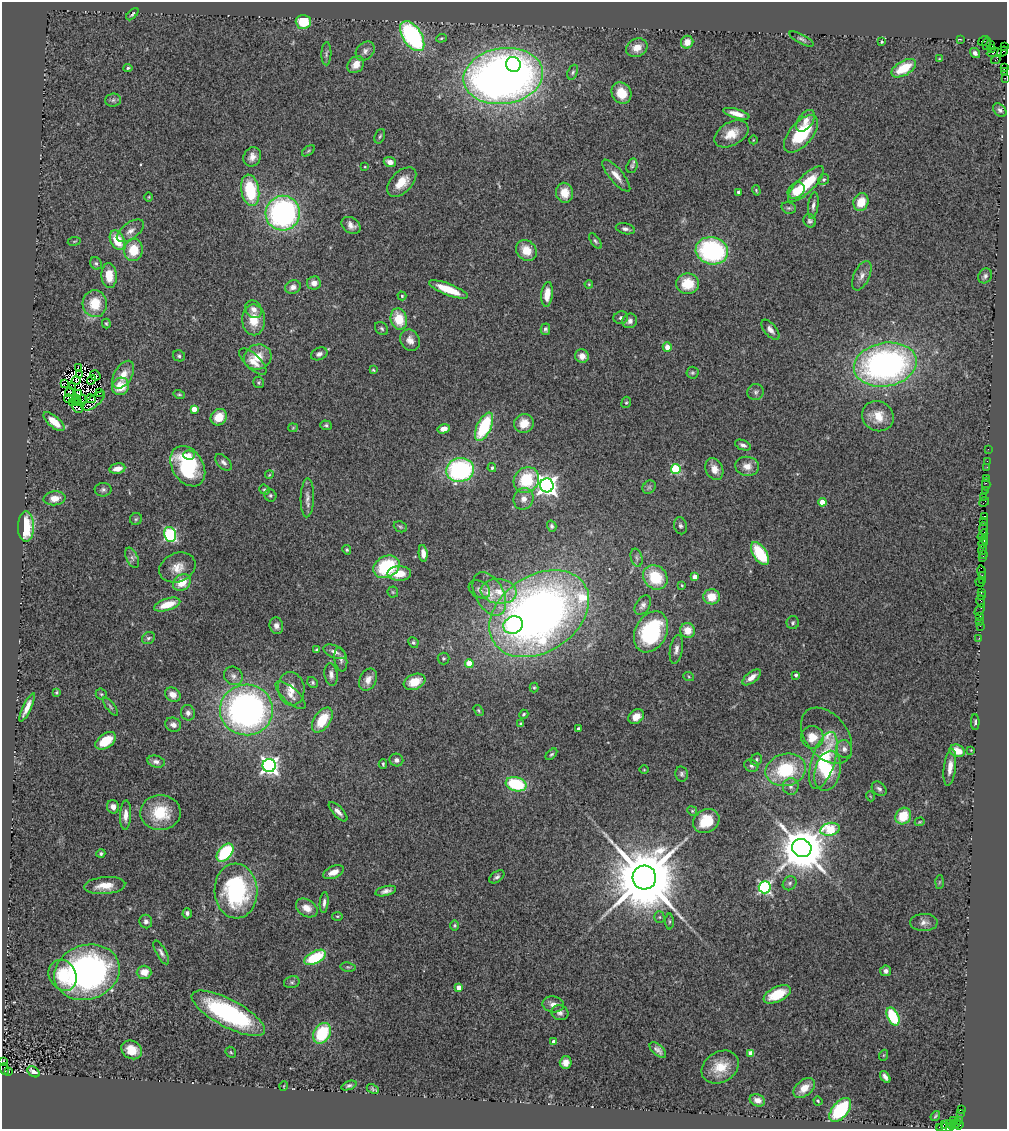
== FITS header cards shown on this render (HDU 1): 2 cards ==
NAXIS1  =                 1005
NAXIS2  =                 1127

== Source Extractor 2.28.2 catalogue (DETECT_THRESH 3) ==
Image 1005 x 1127 px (HDU 1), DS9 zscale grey, 1 PNG px = 1 image px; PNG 1009 x 1131 px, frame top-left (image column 1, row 1127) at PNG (2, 2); each listed source drawn as its Kron ellipse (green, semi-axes under 4 px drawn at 4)
Background 1.41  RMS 0.12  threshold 0.347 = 3 sigma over >= 5 px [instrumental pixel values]
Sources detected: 362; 14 with non-positive FLUX_AUTO (blend fragments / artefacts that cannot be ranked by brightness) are neither listed nor drawn; the other 348 listed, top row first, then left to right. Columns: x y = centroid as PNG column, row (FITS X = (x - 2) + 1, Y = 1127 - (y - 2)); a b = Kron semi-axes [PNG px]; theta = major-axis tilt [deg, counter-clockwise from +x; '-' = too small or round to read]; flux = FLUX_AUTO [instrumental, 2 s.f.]
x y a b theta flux
132 14 7 3 46 12
303 22 7 7 - 290
412 36 17 9 -56 1200
441 38 5 4 - 11
801 39 13 4 -28 22
960 39 2 2 - 48
983 41 6 3 34 200
687 42 6 6 - 77
882 42 4 4 - 9.2
987 43 6 3 74 160
991 44 3 2 - 44
1005 46 2 2 - 20
637 48 11 9 24 90
992 49 3 2 - 15
365 51 10 8 45 39
1003 52 6 3 40 120
975 53 5 4 - 30
994 53 7 3 8 250
326 54 11 5 89 21
939 59 4 3 - 6.3
996 60 5 3 - 77
356 64 9 7 49 92
513 65 8 7 - 370
1004 67 3 2 - 110
128 68 4 4 - 11
904 68 13 7 31 220
1005 71 4 3 - 230
573 72 8 5 68 17
503 76 40 28 8 6400
1005 78 2 2 - 24
621 93 11 9 -59 160
113 100 8 6 4 22
1000 110 8 5 -49 20
736 114 13 4 -16 71
805 121 12 7 54 64
731 134 18 11 30 130
801 134 22 11 50 420
380 136 8 5 69 13
753 140 4 3 - 5.6
308 151 7 3 36 10
252 157 10 8 61 49
390 162 6 5 - 52
632 166 7 5 71 16
365 167 3 2 - 5.7
616 176 20 6 -50 74
824 179 5 5 - 20
402 182 18 10 45 140
806 184 24 8 45 330
250 190 16 9 -80 410
756 190 5 3 - 9.6
796 190 9 7 39 110
739 192 4 3 - 32
564 193 10 8 -79 120
149 197 4 3 - 6.2
861 202 9 7 69 150
813 205 13 5 82 30
789 208 7 5 -14 15
283 213 17 17 - 1900
810 221 7 6 - 22
351 225 10 7 -35 46
625 229 9 5 -11 27
130 231 16 8 36 57
117 240 10 7 -63 200
74 241 6 3 9 7.7
595 241 9 4 -55 16
134 250 11 9 78 210
526 250 11 9 -48 130
712 251 16 13 -13 1100
96 263 6 5 - 16
109 275 12 8 -86 140
862 276 16 8 66 51
985 276 8 6 54 21
314 283 7 6 - 54
589 284 4 3 - 7.8
688 284 11 10 - 200
293 287 8 6 23 37
448 289 21 5 -21 200
547 294 12 6 84 110
402 296 4 4 - 9.4
95 304 13 12 - 200
254 309 9 8 - 50
621 318 7 6 - 20
399 319 11 8 -75 200
254 320 15 11 -89 170
630 321 7 7 - 38
106 324 5 4 - 10
382 329 7 5 -45 17
545 329 6 4 75 18
770 330 12 6 -50 40
410 340 11 9 -60 62
667 347 4 4 - 61
319 354 8 6 23 28
179 356 6 5 - 18
582 356 7 6 - 57
258 357 14 12 23 150
253 362 17 7 -43 85
885 365 32 21 10 2800
78 367 3 2 - 19
373 370 4 3 - 8.3
692 373 6 6 - 13
80 374 2 2 - 12
95 375 5 4 - 7.2
123 375 15 9 59 98
76 380 5 3 - 11
91 380 5 2 - 1.2
259 382 6 5 - 12
64 383 4 3 - 3
120 386 9 8 - 140
72 387 3 2 - 19
70 392 5 3 - 10
756 392 8 8 - 25
100 393 3 2 - 7.4
79 394 2 2 - 6.3
179 394 6 4 -15 10
77 398 3 2 - 11
68 399 4 3 - 4.5
82 399 4 2 - 6.8
90 399 5 2 - 17
94 401 13 5 40 43
76 402 3 2 - 11
626 402 6 4 67 11
72 403 3 2 - 2.7
79 403 3 2 - 9.6
77 408 6 3 -43 8.1
194 409 4 4 - 130
878 416 16 14 -29 140
219 417 9 7 49 120
54 422 13 5 -41 130
524 423 10 9 - 110
326 425 6 4 -19 15
484 427 15 7 64 500
293 428 5 4 - 7.9
444 429 6 4 14 64
743 445 8 5 -22 26
988 449 2 2 - 61
189 455 6 4 -3 38
987 461 2 2 - 28
223 462 10 6 -44 29
188 466 22 15 -58 590
747 466 12 9 -9 74
987 467 2 2 - 48
492 468 4 4 - 16
117 469 8 5 11 83
676 469 5 5 - 630
714 469 11 8 -65 69
460 470 14 12 8 1200
269 475 4 3 - 6.6
986 478 2 2 - 110
526 480 13 12 - 370
986 484 6 2 -90 110
547 485 7 7 - 5200
649 487 7 6 - 19
103 490 8 7 - 23
265 490 5 4 - 13
986 490 3 2 - 110
270 495 6 5 - 16
984 497 2 2 - 43
55 498 11 7 5 74
307 498 19 6 89 48
524 499 11 10 - 56
822 502 4 4 - 120
984 502 6 2 45 140
984 516 4 2 - 180
136 519 6 6 - 13
984 521 3 2 - 110
552 526 5 4 - 17
680 526 8 6 -75 20
26 527 15 8 90 310
400 527 7 5 -22 16
984 529 6 3 -87 230
170 534 7 6 - 1100
982 535 6 2 58 560
984 539 4 2 - 320
983 543 5 2 - 290
347 550 5 4 - 12
982 550 5 2 - 320
423 553 8 4 -84 44
760 554 13 6 -57 350
983 554 4 2 - 260
132 558 11 5 -65 31
637 558 9 5 -75 23
983 558 3 3 - 210
386 567 14 10 27 520
177 568 18 14 22 110
981 572 6 3 -80 240
399 573 12 7 1 130
982 575 3 2 - 180
655 577 13 11 -43 310
695 577 4 4 - 87
982 580 3 2 - 88
182 582 9 7 38 150
980 582 5 2 - 130
682 585 4 3 - 7.6
479 589 11 8 -30 37
499 591 18 12 -7 150
393 592 5 5 - 12
981 592 3 2 - 120
489 594 23 14 -61 170
981 596 2 2 - 120
711 597 8 7 - 140
981 601 6 3 -80 200
167 605 13 6 17 170
643 605 11 7 57 34
980 610 6 2 56 85
539 614 54 38 33 6600
980 616 3 3 - 190
980 621 2 2 - 16
793 623 6 6 - 16
513 625 10 8 25 460
276 626 8 6 -74 37
980 626 2 2 - 73
688 630 7 7 - 110
651 632 22 15 62 820
148 638 7 5 30 18
979 638 3 2 - 15
413 642 5 5 - 12
676 649 15 6 80 43
317 650 3 3 - 12
335 652 12 6 -23 44
443 658 6 6 - 14
341 659 12 6 -80 28
469 663 4 4 - 190
331 674 11 6 -83 40
796 675 4 3 - 25
233 676 10 8 -45 37
689 677 5 3 - 9.3
752 677 11 5 38 65
368 680 12 8 65 58
313 682 6 5 - 14
415 682 11 7 22 140
534 688 5 4 - 10
291 689 17 13 -83 100
56 692 3 3 - 9.6
101 694 5 5 - 12
173 695 8 6 -29 66
290 695 19 7 -42 65
110 706 11 4 -54 15
27 707 15 4 65 64
246 710 26 25 - 3100
479 710 6 4 -56 12
188 713 8 7 - 32
524 714 5 4 - 11
636 717 8 6 36 71
322 720 14 8 56 240
975 722 8 4 -89 17
521 724 4 3 - 15
173 725 8 7 - 38
578 729 4 3 - 28
827 736 32 21 -52 200
812 737 11 11 - 120
106 741 11 7 35 200
844 749 9 8 - 41
971 750 2 2 - 4.7
957 751 8 6 -23 100
551 754 7 4 43 14
396 760 7 6 - 27
756 760 6 5 - 16
823 761 30 11 73 530
156 762 9 6 -13 31
383 764 4 3 - 10
269 765 6 6 - 3400
751 766 7 6 - 21
950 767 18 6 83 78
644 770 5 3 - 6.6
786 770 20 16 13 490
828 771 20 12 76 250
682 774 7 6 - 21
516 784 10 7 -16 490
791 786 8 8 - 32
879 789 8 6 -41 24
870 796 5 3 - 6
113 807 7 6 - 52
692 811 5 4 - 9.3
338 812 12 5 -47 42
160 813 20 17 2 280
125 815 15 5 87 64
903 816 9 7 54 210
706 821 14 11 30 230
920 822 5 4 - 7.4
830 829 10 6 12 490
802 848 10 9 - 41000
101 853 4 4 - 13
225 853 10 6 50 520
334 872 11 6 22 69
497 877 8 5 36 21
644 877 12 11 - 97000
939 882 7 4 88 10
790 883 7 6 - 20
105 886 20 8 5 120
765 887 6 6 - 1400
236 891 27 21 -87 980
386 891 11 5 14 35
324 903 10 4 85 28
307 908 12 8 -33 83
187 913 5 4 - 23
337 916 5 3 - 7.7
659 917 5 5 - 13
146 922 7 6 - 32
669 922 8 4 90 12
924 922 14 8 1 48
455 925 5 4 - 11
161 953 13 5 -60 29
315 957 12 6 27 370
348 967 7 4 -8 13
886 971 5 5 - 33
87 972 33 27 20 2600
144 972 7 6 - 89
63 975 16 13 -60 210
292 982 8 6 14 18
459 988 4 4 - 95
777 994 15 7 25 250
553 1004 11 8 -10 58
228 1013 41 13 -28 1100
560 1013 8 7 - 31
893 1017 9 5 -62 400
322 1033 11 8 60 440
553 1042 4 3 - 47
132 1050 11 8 -31 110
658 1050 10 5 -42 34
231 1052 6 5 - 11
751 1053 4 4 - 150
884 1055 5 3 - 8.4
3 1061 4 2 - 140
566 1062 6 6 - 57
720 1067 20 15 32 170
5 1069 6 3 -72 400
9 1071 3 2 - 200
33 1072 7 4 -37 59
885 1077 6 4 -54 32
284 1086 5 3 - 5.7
349 1086 8 4 20 19
804 1088 12 8 39 94
373 1089 6 4 -28 13
757 1100 8 6 -20 47
818 1101 4 4 - 9.5
961 1109 3 2 - 340
840 1110 14 8 50 580
960 1113 3 3 - 17
935 1116 5 3 - 9.8
953 1120 3 3 - 51
959 1120 3 3 - 69
949 1123 3 2 - 100
944 1124 3 2 - 120
954 1124 6 3 31 420
959 1125 4 3 - 240
940 1127 3 2 - 29
949 1127 3 2 - 210
944 1128 8 3 -1 170
At the frame edge (FLAGS 8, measured only in part): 7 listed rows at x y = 1005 46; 1005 71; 1005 78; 3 1061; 940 1127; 949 1127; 944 1128
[14 non-positive-flux detections neither listed nor drawn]